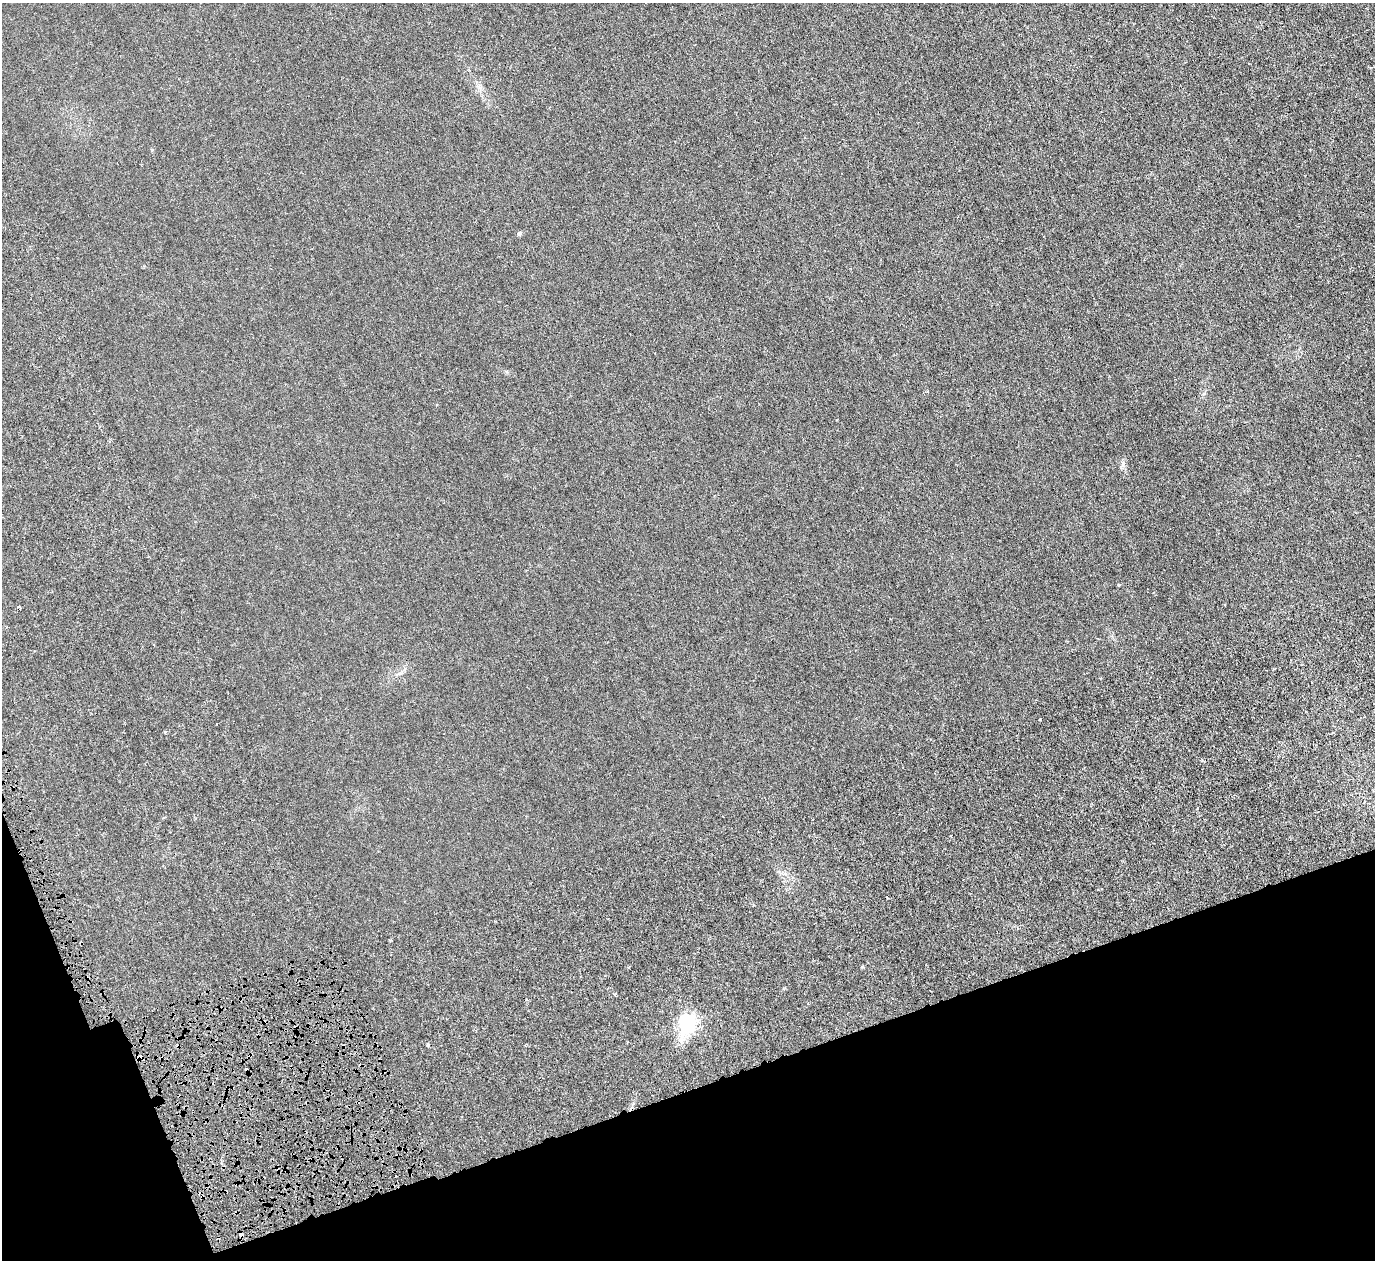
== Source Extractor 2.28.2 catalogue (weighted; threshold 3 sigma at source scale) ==
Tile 14 of 4 x 4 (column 2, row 4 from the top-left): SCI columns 1694-3066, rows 482-1739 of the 6128 x 6110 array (HDU 1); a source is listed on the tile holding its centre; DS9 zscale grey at full resolution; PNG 1377 x 1262 px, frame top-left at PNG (2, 3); no overlay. Shown black and unused: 17% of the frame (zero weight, under 4 of 8 exposures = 20% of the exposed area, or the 3 px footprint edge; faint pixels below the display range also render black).
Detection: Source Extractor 2.28.2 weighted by HDU 2 'WHT'; one run over the whole footprint, this tile lists its part. Background 0.00281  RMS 0.0015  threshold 0.00606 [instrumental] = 3 sigma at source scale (4.09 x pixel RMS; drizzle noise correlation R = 1.36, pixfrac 0.8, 0.05/0.05 arcsec/px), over >= 5 px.
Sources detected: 8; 1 cosmic-ray / hot-pixel residue — not listed; the other 7 listed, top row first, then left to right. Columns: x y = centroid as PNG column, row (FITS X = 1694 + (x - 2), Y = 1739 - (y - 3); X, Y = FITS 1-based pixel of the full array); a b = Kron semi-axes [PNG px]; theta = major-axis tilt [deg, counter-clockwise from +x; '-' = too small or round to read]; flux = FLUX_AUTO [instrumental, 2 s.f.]
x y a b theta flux
519 233 6 5 - 0.26
1123 464 12 3 81 0.31
615 994 3 3 - 0.16
688 1023 7 6 - 47
428 1045 5 3 - 0.2
140 1057 5 4 - 0.63
241 1234 5 3 - 0.58
Overlapping masked pixels (flux is a lower limit): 2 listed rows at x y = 140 1057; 241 1234